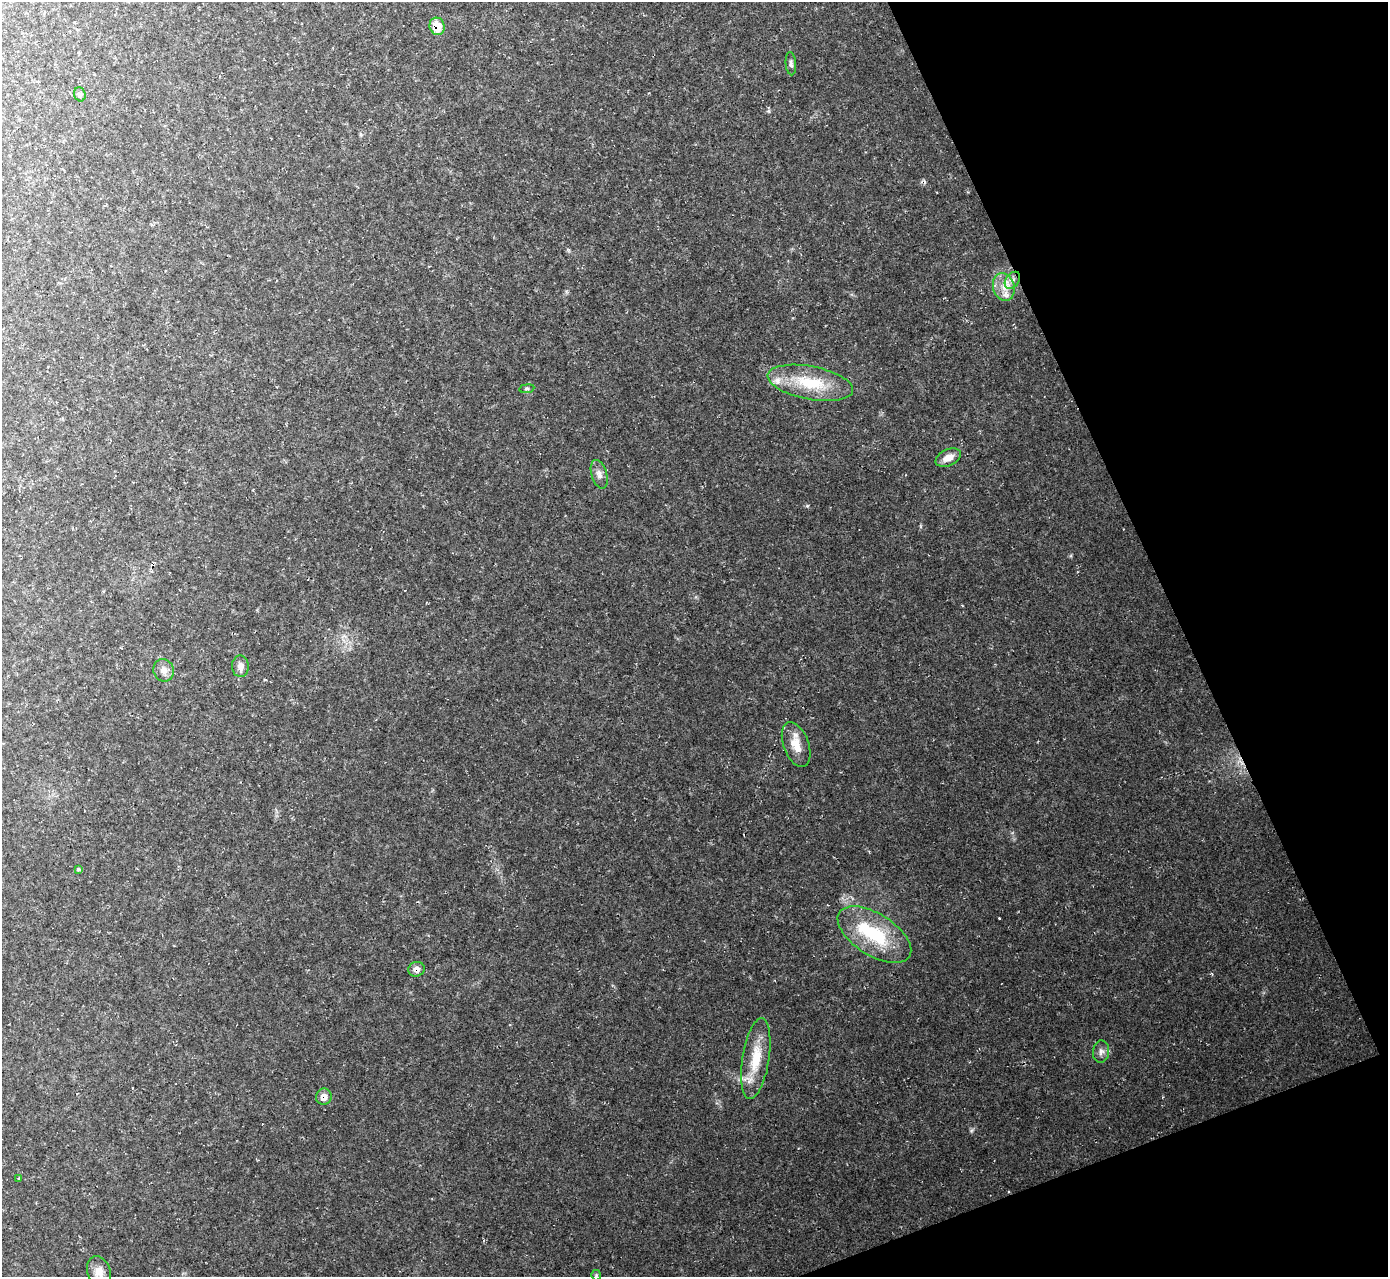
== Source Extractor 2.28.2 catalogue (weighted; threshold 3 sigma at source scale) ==
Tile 12 of 4 x 4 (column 4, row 3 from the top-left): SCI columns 4158-5543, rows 1426-2700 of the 5545 x 5530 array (HDU 1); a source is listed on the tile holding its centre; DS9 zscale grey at full resolution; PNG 1390 x 1279 px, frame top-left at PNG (2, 2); each listed source drawn as its Kron ellipse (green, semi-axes under 4 px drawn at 4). Shown black and unused: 19% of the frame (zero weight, under 2 of 3 exposures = <1% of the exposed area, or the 3 px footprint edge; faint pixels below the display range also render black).
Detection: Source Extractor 2.28.2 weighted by HDU 2 'WHT'; one run over the whole footprint, this tile lists its part. Background 0.0366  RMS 0.0071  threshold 0.0319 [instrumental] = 3 sigma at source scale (4.5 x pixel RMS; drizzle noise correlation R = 1.50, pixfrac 1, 0.05/0.05 arcsec/px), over >= 5 px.
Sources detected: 23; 1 inside a brighter object's white glare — neither listed nor drawn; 1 inside a brighter listed object's ellipse — not listed separately; the other 21 listed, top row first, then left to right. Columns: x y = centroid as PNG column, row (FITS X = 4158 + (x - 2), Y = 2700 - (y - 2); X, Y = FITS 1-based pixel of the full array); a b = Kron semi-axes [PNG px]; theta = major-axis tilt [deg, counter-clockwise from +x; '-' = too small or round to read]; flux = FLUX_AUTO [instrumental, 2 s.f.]
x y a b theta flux
437 26 9 7 -73 11
791 64 12 5 -86 2.1
80 94 7 5 -68 1.7
1012 280 9 6 52 4
1004 287 14 10 -72 8.3
810 383 43 16 -11 31
527 389 7 4 8 1.1
948 458 13 8 25 6.5
599 474 15 7 -73 3.9
240 666 11 8 -87 4
164 670 11 10 - 4.6
796 745 23 12 -70 10
78 869 4 3 - 1.8
874 935 41 21 -32 42
416 969 8 7 - 3.6
1101 1052 11 8 83 3.3
756 1059 41 13 81 22
324 1097 8 7 - 5
19 1178 3 3 - 2.9
99 1272 16 11 -71 7.1
596 1275 5 5 - 0.92
Overlapping masked pixels (flux is a lower limit): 3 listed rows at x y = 437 26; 416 969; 324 1097
Isophote crosses this tile's border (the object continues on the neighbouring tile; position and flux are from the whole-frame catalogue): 1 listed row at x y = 99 1272
Unlisted compact peaks at least as high as the median listed source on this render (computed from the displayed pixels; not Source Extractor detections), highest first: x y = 807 506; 971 1131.